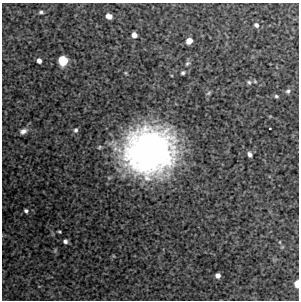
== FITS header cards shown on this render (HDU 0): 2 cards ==
NAXIS1  =                  297 /FITS: X Dimension
NAXIS2  =                  298 /FITS: Y Dimension

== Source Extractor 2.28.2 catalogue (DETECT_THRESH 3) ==
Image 297 x 298 px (HDU 0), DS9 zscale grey, 1 PNG px = 1 image px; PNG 301 x 302 px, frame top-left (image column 1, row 298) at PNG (2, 3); no overlay
Background 3370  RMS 200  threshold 601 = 3 sigma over >= 5 px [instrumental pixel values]
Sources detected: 24; all 24 listed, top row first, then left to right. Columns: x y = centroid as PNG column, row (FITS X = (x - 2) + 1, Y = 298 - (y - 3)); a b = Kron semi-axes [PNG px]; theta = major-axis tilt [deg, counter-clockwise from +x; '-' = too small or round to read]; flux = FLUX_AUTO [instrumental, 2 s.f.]
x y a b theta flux
41 12 5 4 - 2.6e+04
109 16 5 5 - 1.0e+05
256 25 6 5 - 4.1e+04
134 35 5 5 - 8.3e+04
189 41 5 5 - 1.2e+05
39 61 5 4 - 5.8e+04
63 61 8 8 - 2.5e+05
187 63 8 5 44 2.8e+04
126 73 5 3 - 1.3e+04
183 73 4 4 - 2.6e+04
249 82 6 5 - 2.7e+04
288 91 7 5 28 3.2e+04
276 96 5 4 - 2.1e+04
270 128 3 2 - 8.5e+03
76 130 6 5 - 3.1e+04
23 131 9 6 24 6.8e+04
149 151 42 39 8 5.5e+06
249 154 5 4 - 4.5e+04
26 211 4 4 - 2.9e+04
59 232 3 2 - 1.4e+04
65 241 4 4 - 3.7e+04
280 242 5 3 - 1.2e+04
218 275 5 4 - 6.0e+04
297 284 6 4 89 1.3e+05
At the frame edge (FLAGS 8, measured only in part): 1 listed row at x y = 297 284